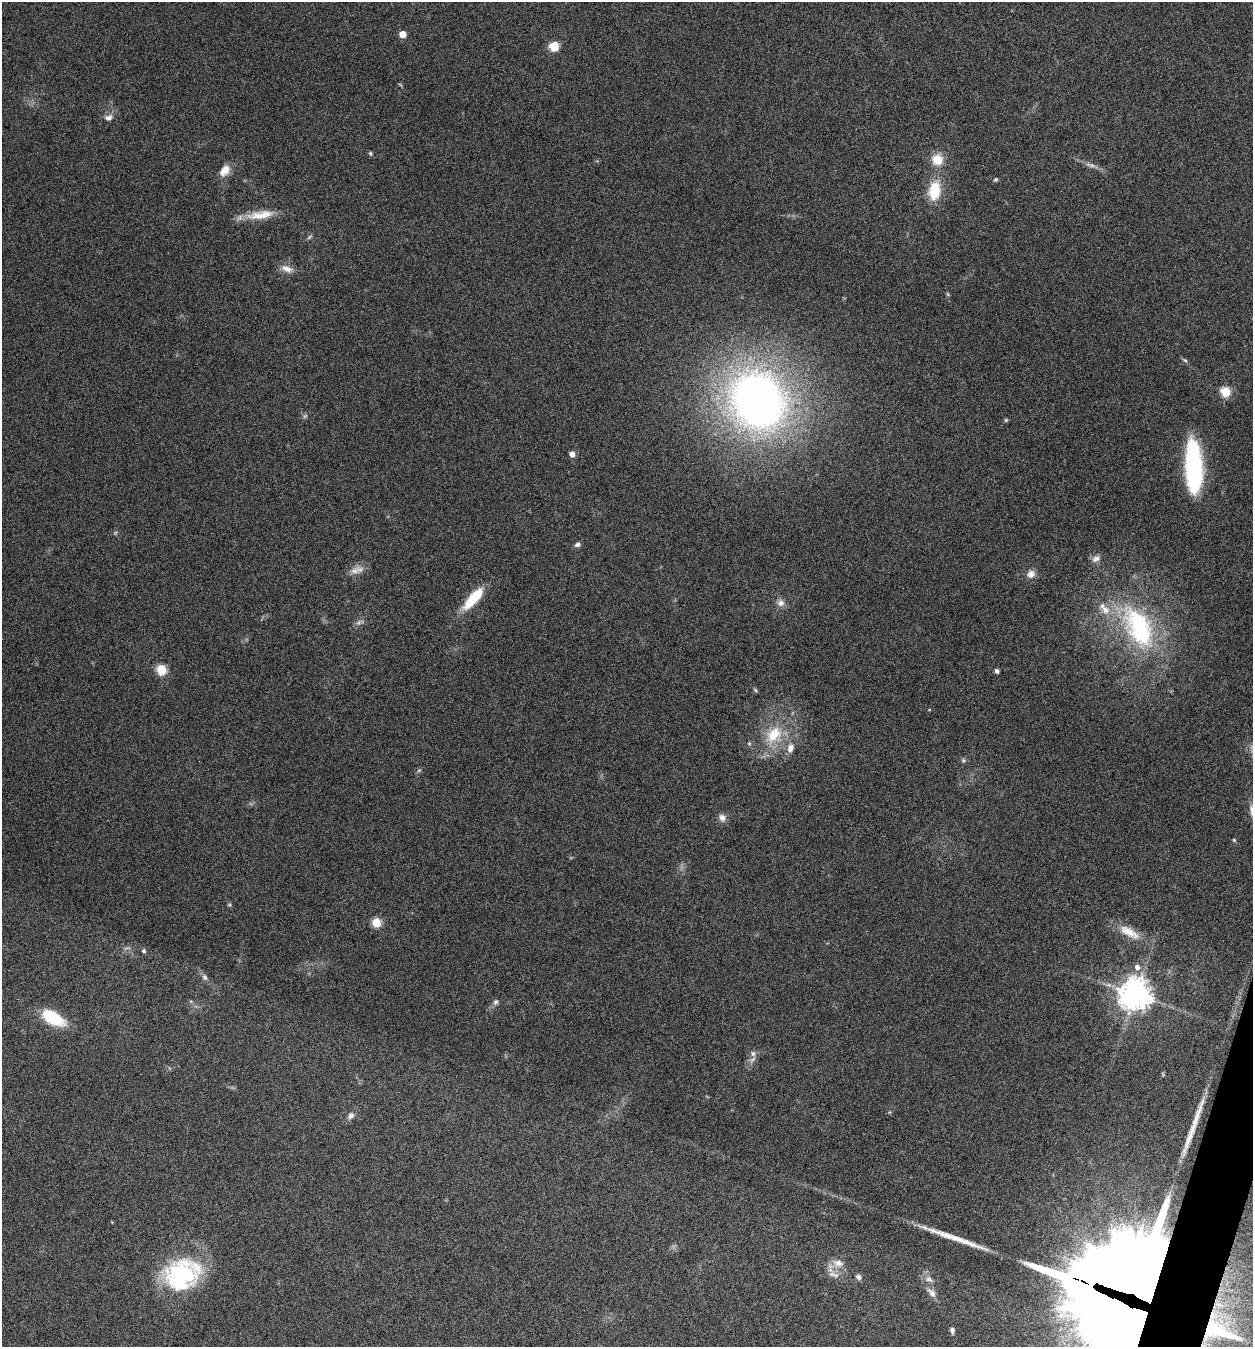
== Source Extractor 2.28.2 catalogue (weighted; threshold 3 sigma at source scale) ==
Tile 6 of 4 x 4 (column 2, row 2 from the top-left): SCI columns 1516-2766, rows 2694-4038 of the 5405 x 5390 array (HDU 1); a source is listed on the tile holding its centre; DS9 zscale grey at full resolution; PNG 1255 x 1349 px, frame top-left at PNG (2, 2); no overlay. Shown black and unused: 1% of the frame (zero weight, under 5 of 9 exposures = <1% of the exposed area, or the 3 px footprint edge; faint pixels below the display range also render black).
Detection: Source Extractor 2.28.2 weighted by HDU 2 'WHT'; one run over the whole footprint, this tile lists its part. Background 0.261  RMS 0.0066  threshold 0.0271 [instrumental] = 3 sigma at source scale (4.09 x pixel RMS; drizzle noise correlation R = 1.36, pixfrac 0.8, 0.05/0.05 arcsec/px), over >= 5 px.
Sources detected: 64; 6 too faint to see at this stretch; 1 inside a brighter object's white glare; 3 long thin detections or spike segments (spike, bleed or trail) — not listed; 2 inside a brighter listed object's ellipse — not listed separately; the other 52 listed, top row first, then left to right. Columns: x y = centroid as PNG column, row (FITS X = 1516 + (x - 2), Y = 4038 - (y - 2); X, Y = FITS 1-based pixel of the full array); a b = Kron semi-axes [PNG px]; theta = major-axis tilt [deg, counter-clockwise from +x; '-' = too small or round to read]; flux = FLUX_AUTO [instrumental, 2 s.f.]
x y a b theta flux
402 34 5 5 - 8.3
554 46 7 6 - 15
108 117 11 7 14 3.1
370 153 5 5 - 1
937 160 13 12 - 10
224 171 15 11 50 6.8
995 179 5 5 - 0.87
934 191 24 14 82 19
260 215 38 11 9 13
287 269 16 8 -24 5.1
948 294 6 4 -71 0.75
1185 360 6 5 - 1
1225 392 6 5 - 31
758 401 50 43 -56 400
1006 420 6 5 - 0.82
572 454 5 5 - 4.4
1193 466 48 15 -87 84
577 544 7 5 17 1.9
1096 559 12 8 30 3.3
355 571 14 10 4 5.1
1031 574 12 10 36 4.2
473 598 33 11 49 19
781 603 10 10 - 3.5
1138 627 67 34 -62 91
161 670 10 9 - 11
997 671 4 4 - 2
755 690 7 4 -45 0.87
774 735 26 18 49 23
790 748 15 10 75 5.4
963 760 6 4 -47 1
722 818 11 9 -68 3.3
1234 840 4 4 - 0.76
376 923 5 5 - 25
1129 932 32 11 -30 12
144 951 5 5 - 1.1
1137 967 7 6 - 2.9
205 977 9 7 -51 2
1135 994 10 10 - 870
191 1001 5 4 - 0.73
495 1002 8 7 - 1.7
53 1018 24 11 -29 29
753 1054 9 7 -88 2.5
351 1116 10 8 53 2.6
838 1263 17 11 -13 6.3
181 1275 43 40 16 68
834 1275 18 6 -14 4
858 1277 7 6 - 2.1
929 1279 13 7 -37 3.5
932 1293 15 8 -51 4
1123 1315 57 48 71 4300
952 1330 7 5 -84 1.7
1217 1330 46 19 -22 65
Overlapping masked pixels (flux is a lower limit): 2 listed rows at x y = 1123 1315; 1217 1330
Isophote crosses this tile's border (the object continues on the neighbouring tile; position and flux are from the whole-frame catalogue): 1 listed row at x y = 1123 1315